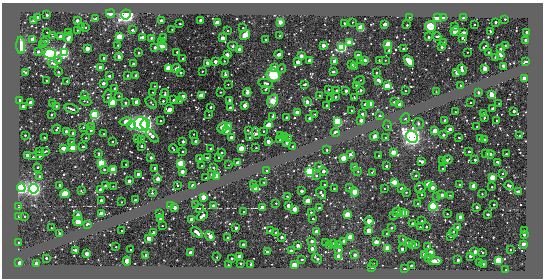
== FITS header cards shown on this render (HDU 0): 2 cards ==
NAXIS1  =                  541 / length of data axis 1
NAXIS2  =                  276 / length of data axis 2

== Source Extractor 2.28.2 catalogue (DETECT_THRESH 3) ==
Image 541 x 276 px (HDU 0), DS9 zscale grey, 1 PNG px = 1 image px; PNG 545 x 280 px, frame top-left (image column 1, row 276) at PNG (2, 3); each listed source drawn as its Kron ellipse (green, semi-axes under 4 px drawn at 4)
Background -78.2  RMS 180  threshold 552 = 3 sigma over >= 5 px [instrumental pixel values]
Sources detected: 541; of the 541, the 500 brightest by FLUX_AUTO listed and drawn (41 fainter detections omitted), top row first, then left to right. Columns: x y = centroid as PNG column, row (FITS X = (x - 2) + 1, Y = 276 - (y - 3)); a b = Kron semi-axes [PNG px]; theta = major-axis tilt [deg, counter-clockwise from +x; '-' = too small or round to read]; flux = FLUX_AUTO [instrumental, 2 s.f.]
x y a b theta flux
110 13 4 3 - 1.1e+05
126 14 5 5 - 8.3e+06
47 15 3 3 - 2.4e+04
409 17 3 2 - 1.8e+04
437 17 3 3 - 3.8e+06
444 17 3 3 - 2.3e+06
37 18 3 3 - 4.9e+05
464 18 4 3 - 2.5e+04
95 19 4 3 - 2.7e+04
505 19 3 2 - 1.6e+04
34 20 3 3 - 3.6e+05
201 20 3 3 - 2.0e+05
77 21 3 3 - 1.3e+05
161 21 3 3 - 3.8e+05
217 22 3 3 - 6.6e+05
280 22 3 3 - 7.9e+04
352 22 2 2 - 1.0e+04
496 22 3 3 - 3.4e+04
344 23 3 2 - 2.7e+04
180 24 2 2 - 1.1e+04
385 24 3 3 - 2.7e+05
407 25 3 2 - 2.1e+04
474 25 3 2 - 2.0e+04
82 26 3 2 - 1.4e+04
430 26 5 5 - 3.2e+05
85 27 3 3 - 1.4e+04
455 27 3 3 - 2.8e+05
243 28 3 3 - 1.4e+04
361 28 3 3 - 2.8e+06
172 29 2 2 - 1.3e+04
77 30 2 2 - 1.2e+04
132 30 3 3 - 4.3e+04
228 30 3 3 - 1.5e+04
455 31 4 4 - 1.2e+05
47 32 2 2 - 9.1e+03
69 32 3 3 - 6.0e+04
490 32 3 3 - 5.1e+04
527 32 3 3 - 5.0e+04
463 33 4 3 - 2.0e+05
245 35 5 4 - 1.2e+05
52 36 3 2 - 1.1e+04
60 36 3 3 - 1.1e+05
280 36 3 3 - 2.3e+04
437 36 4 3 - 2.8e+04
119 37 3 3 - 1.9e+06
143 37 3 3 - 2.2e+05
163 37 2 2 - 1.0e+04
429 37 3 3 - 6.4e+04
69 38 5 3 - 8.9e+04
151 38 3 2 - 1.5e+04
222 38 3 3 - 4.3e+05
462 38 3 2 - 1.2e+04
33 39 3 3 - 6.9e+05
265 40 3 3 - 3.1e+04
525 40 3 3 - 2.2e+04
45 41 3 3 - 3.0e+04
162 42 3 3 - 3.9e+04
349 42 3 3 - 7.2e+05
444 42 3 3 - 7.7e+04
42 44 3 3 - 2.3e+04
388 44 3 3 - 1.6e+06
21 45 8 4 -89 1.2e+05
118 45 3 3 - 1.8e+04
323 45 4 3 - 2.9e+05
162 46 4 3 - 9.4e+04
233 46 5 3 - 2.1e+04
505 46 2 2 - 1.3e+04
155 47 3 3 - 9.0e+04
341 47 4 4 - 4.4e+06
442 47 3 3 - 6.1e+04
484 47 5 2 - 2.2e+04
87 49 3 3 - 4.9e+05
240 49 4 3 - 5.5e+04
403 49 3 3 - 2.0e+04
500 49 3 3 - 7.0e+04
389 50 3 3 - 3.9e+04
38 52 3 3 - 9.9e+04
177 52 3 3 - 3.7e+04
467 52 2 2 - 8.9e+03
489 52 3 2 - 1.7e+04
64 53 3 3 - 8.3e+06
139 53 3 3 - 3.3e+04
50 54 6 5 - 6.7e+06
279 54 4 3 - 5.7e+04
227 55 3 3 - 3.1e+05
501 55 3 3 - 1.1e+05
301 56 3 3 - 2.7e+05
358 56 3 3 - 5.1e+05
119 57 4 3 - 3.2e+04
496 57 3 3 - 1.3e+05
103 58 3 3 - 4.5e+04
183 59 3 3 - 1.0e+05
365 60 3 3 - 1.1e+05
379 60 3 3 - 2.1e+04
385 60 2 2 - 8.8e+03
59 61 3 2 - 1.5e+04
215 61 3 3 - 1.7e+05
224 61 3 3 - 1.6e+04
310 61 3 3 - 6.2e+05
335 61 3 3 - 5.5e+05
360 61 3 2 - 2.1e+04
409 61 6 4 -55 3.8e+05
298 62 3 3 - 3.2e+05
525 62 4 3 - 7.1e+04
53 63 5 3 - 3.6e+04
207 63 4 3 - 7.9e+04
133 64 3 3 - 9.5e+04
351 64 3 3 - 1.0e+05
504 66 4 3 - 1.8e+05
100 67 3 3 - 1.9e+05
274 67 3 3 - 2.0e+05
354 67 3 3 - 4.4e+05
168 68 3 3 - 1.7e+06
176 68 4 3 - 3.2e+04
485 68 3 3 - 6.8e+05
281 69 5 4 - 1.6e+04
462 70 5 3 - 1.2e+05
202 71 3 2 - 1.2e+04
25 72 3 3 - 5.5e+04
58 72 3 3 - 1.6e+04
333 72 3 3 - 7.7e+04
457 72 4 3 - 4.0e+05
181 73 3 3 - 1.8e+04
377 73 3 2 - 1.8e+04
136 75 3 3 - 1.1e+05
225 75 4 3 - 1.1e+05
273 75 7 6 - 3.6e+05
109 76 3 3 - 4.1e+04
128 76 3 2 - 1.2e+04
525 79 3 3 - 9.7e+05
360 80 5 2 - 1.5e+04
378 80 4 3 - 1.7e+05
47 81 3 3 - 3.8e+04
67 81 3 2 - 1.8e+04
103 83 3 3 - 1.5e+05
266 83 7 4 -11 3.1e+04
228 84 3 2 - 1.1e+04
305 84 3 3 - 2.9e+04
356 85 3 3 - 2.6e+04
461 85 3 3 - 3.1e+04
154 86 2 2 - 1.1e+04
387 86 3 3 - 1.3e+06
114 88 3 3 - 2.4e+04
265 89 4 3 - 2.3e+04
329 89 2 2 - 9.6e+03
336 90 3 2 - 2.0e+04
361 90 3 3 - 3.6e+04
346 91 3 3 - 1.2e+05
405 91 3 2 - 1.6e+04
221 92 3 2 - 1.6e+04
247 92 4 3 - 4.9e+04
436 92 2 2 - 9.9e+03
153 93 4 2 - 1.4e+04
165 93 4 3 - 2.3e+04
479 93 3 3 - 7.2e+04
201 95 3 3 - 6.3e+05
320 95 3 2 - 1.5e+04
492 95 3 3 - 7.1e+05
84 96 3 3 - 3.2e+04
108 96 7 3 83 1.6e+04
119 96 3 3 - 1.4e+04
183 96 3 3 - 1.6e+05
335 97 3 3 - 3.2e+04
354 98 3 2 - 1.4e+04
331 99 2 2 - 1.0e+04
19 100 3 3 - 8.6e+04
173 100 3 2 - 3.3e+04
180 100 3 3 - 2.7e+04
230 100 3 3 - 2.8e+05
86 101 6 2 -15 1.7e+04
163 101 3 3 - 2.2e+04
273 101 6 5 - 1.7e+05
136 102 3 3 - 3.0e+05
307 102 4 3 - 6.9e+04
394 102 3 3 - 3.7e+04
470 102 3 2 - 1.2e+04
31 103 4 3 - 1.4e+05
52 103 3 3 - 2.0e+04
112 103 3 3 - 2.7e+06
125 103 3 3 - 2.7e+04
151 103 7 2 -42 9.6e+03
499 103 2 2 - 9.0e+03
365 104 3 3 - 2.2e+04
370 104 3 3 - 1.4e+06
399 104 3 3 - 2.2e+05
245 105 4 3 - 2.7e+05
326 105 3 3 - 2.9e+04
56 106 2 2 - 1.1e+04
23 107 3 3 - 3.3e+05
211 107 3 3 - 3.9e+04
230 108 3 3 - 1.1e+05
72 109 7 2 -17 3.2e+04
493 109 3 3 - 1.4e+05
169 110 4 3 - 4.5e+05
352 111 3 3 - 2.9e+04
514 111 3 3 - 7.3e+04
455 112 3 2 - 1.6e+04
297 113 3 3 - 9.4e+05
315 114 3 2 - 9.2e+03
362 114 3 3 - 7.6e+04
483 114 3 3 - 1.5e+05
51 115 3 3 - 2.6e+04
95 115 3 3 - 7.1e+06
209 115 3 2 - 1.0e+04
380 116 3 3 - 8.4e+04
273 117 3 3 - 2.1e+05
286 117 3 3 - 4.2e+04
405 118 5 4 - 2.1e+04
484 118 4 2 - 1.3e+04
310 119 3 3 - 3.0e+05
361 120 3 3 - 2.1e+05
444 120 4 3 - 1.8e+04
160 121 4 3 - 2.1e+04
497 121 3 2 - 1.7e+04
126 122 6 3 9 6.9e+05
338 122 3 3 - 7.5e+06
418 123 6 5 - 2.9e+04
141 124 7 6 - 1.7e+06
145 124 5 4 - 4.6e+06
131 125 4 3 - 1.8e+05
269 125 4 3 - 9.2e+05
228 126 3 3 - 6.1e+05
388 126 5 3 - 1.1e+04
83 127 3 2 - 1.2e+04
92 127 3 3 - 2.4e+04
222 127 6 3 42 7.7e+05
477 127 3 2 - 1.4e+04
56 129 5 3 - 2.5e+04
450 129 4 3 - 1.9e+05
91 130 3 3 - 1.3e+04
248 130 4 2 - 1.1e+04
66 131 3 3 - 1.0e+05
226 131 4 3 - 3.1e+05
263 131 2 2 - 1.1e+04
435 131 3 3 - 9.7e+05
335 132 4 3 - 9.3e+04
256 133 6 3 -85 8.3e+04
73 134 3 3 - 2.3e+04
104 134 3 2 - 1.2e+04
194 134 3 2 - 1.5e+04
25 135 3 2 - 1.5e+04
444 135 3 3 - 4.9e+04
152 136 8 3 -46 2.0e+05
281 136 3 3 - 1.0e+05
374 136 5 4 - 3.6e+04
519 136 3 3 - 2.4e+04
231 137 3 3 - 1.8e+05
250 137 3 3 - 3.6e+04
285 137 3 3 - 3.8e+04
412 137 6 5 - 8.9e+06
459 137 3 2 - 1.6e+04
44 138 3 3 - 2.2e+04
86 138 2 2 - 9.9e+03
289 138 3 2 - 1.4e+04
386 138 3 3 - 7.9e+04
137 139 4 2 - 2.1e+04
141 139 3 2 - 2.1e+04
480 139 3 3 - 3.9e+04
280 140 3 3 - 1.8e+04
484 140 3 3 - 2.3e+05
196 141 4 3 - 1.1e+05
71 142 3 2 - 1.9e+04
112 142 3 3 - 1.6e+04
183 142 3 3 - 4.8e+04
268 142 3 3 - 2.0e+05
287 143 3 3 - 2.8e+04
141 146 3 3 - 1.9e+04
293 146 3 3 - 4.8e+04
83 147 3 3 - 3.9e+04
63 148 4 3 - 1.7e+05
73 148 3 3 - 1.7e+06
211 148 3 2 - 2.0e+04
241 148 3 3 - 7.7e+05
256 148 3 3 - 1.8e+04
173 149 4 2 - 1.4e+04
327 150 3 2 - 2.6e+04
40 151 3 3 - 2.5e+04
46 151 3 2 - 1.5e+04
183 151 3 3 - 4.7e+04
393 152 3 3 - 7.1e+05
469 152 3 3 - 4.1e+04
99 153 3 2 - 1.2e+04
222 153 3 3 - 2.7e+04
350 154 4 3 - 2.7e+04
486 154 3 3 - 8.5e+04
490 154 4 3 - 1.3e+05
506 154 3 3 - 1.9e+04
27 155 3 3 - 2.5e+05
378 155 3 3 - 1.6e+04
40 156 3 2 - 1.4e+04
33 157 3 3 - 2.5e+04
219 157 3 3 - 2.5e+04
151 158 3 3 - 2.7e+04
208 158 3 3 - 6.2e+04
343 158 3 3 - 1.1e+06
200 159 3 3 - 1.4e+05
442 160 3 3 - 9.4e+03
447 160 5 3 - 5.5e+04
475 160 3 3 - 5.3e+04
422 162 3 3 - 1.2e+05
498 162 4 3 - 3.5e+04
102 163 3 3 - 5.4e+06
238 163 3 3 - 4.7e+05
126 164 2 2 - 1.1e+04
181 164 3 3 - 3.6e+06
228 165 3 3 - 9.6e+03
201 166 3 2 - 1.2e+04
319 166 4 3 - 1.0e+04
386 166 3 3 - 5.1e+04
38 167 3 2 - 2.7e+04
213 167 2 2 - 1.1e+04
354 167 3 3 - 2.6e+04
155 168 3 2 - 9.2e+03
104 169 3 3 - 2.1e+04
443 169 3 2 - 2.3e+04
113 170 3 3 - 1.1e+06
266 170 3 2 - 2.1e+04
323 171 3 3 - 1.4e+05
358 171 3 3 - 1.4e+04
182 172 4 3 - 2.4e+05
309 172 4 4 - 4.0e+06
372 172 3 2 - 9.1e+03
503 173 3 2 - 1.1e+04
138 174 3 3 - 1.5e+05
211 174 3 3 - 4.0e+04
415 175 3 3 - 2.5e+04
40 176 3 3 - 4.9e+04
316 176 3 3 - 2.1e+04
217 177 3 3 - 2.6e+06
492 177 3 3 - 1.1e+06
206 178 3 3 - 1.2e+04
158 179 3 3 - 4.0e+05
129 181 3 3 - 1.7e+05
264 182 2 2 - 1.1e+04
394 182 3 3 - 7.4e+05
253 184 3 3 - 2.8e+04
324 184 2 2 - 1.1e+04
460 184 3 2 - 1.2e+04
60 185 3 3 - 7.6e+04
178 185 3 2 - 1.7e+04
193 185 3 3 - 1.6e+05
429 185 3 3 - 1.5e+06
106 186 3 3 - 1.1e+05
113 186 2 2 - 9.3e+03
474 186 3 3 - 1.3e+06
509 186 4 3 - 7.2e+04
432 187 3 3 - 2.0e+05
492 187 3 2 - 3.0e+04
21 188 4 4 - 5.2e+06
349 188 3 3 - 1.5e+04
402 188 3 3 - 7.2e+04
420 188 5 5 - 2.2e+04
34 189 5 4 - 7.1e+06
256 189 4 3 - 6.3e+05
334 189 3 2 - 1.5e+04
384 189 2 2 - 9.2e+03
100 190 3 3 - 8.8e+04
81 191 3 2 - 1.1e+04
301 191 3 3 - 1.8e+05
518 191 3 3 - 3.3e+04
354 192 4 4 - 1.2e+05
406 192 2 2 - 1.0e+04
152 193 4 3 - 1.8e+04
321 193 6 3 -58 9.0e+04
65 194 5 3 - 2.0e+06
422 194 3 2 - 1.9e+04
482 194 3 2 - 9.2e+03
442 195 3 3 - 1.5e+05
450 195 4 2 - 1.2e+04
287 196 3 2 - 1.0e+04
203 197 3 3 - 5.8e+05
437 197 3 3 - 1.1e+04
101 200 3 3 - 1.2e+05
135 200 3 3 - 8.6e+04
308 201 3 3 - 1.4e+06
121 202 2 2 - 1.2e+04
276 203 3 2 - 1.3e+04
417 204 3 2 - 1.4e+04
494 204 3 2 - 9.1e+03
171 205 3 3 - 3.5e+05
196 205 4 3 - 9.5e+03
213 206 3 3 - 2.9e+05
288 206 4 3 - 1.7e+05
18 207 2 2 - 9.9e+03
175 207 4 3 - 5.2e+04
433 207 4 4 - 4.2e+06
477 207 3 3 - 6.0e+04
199 208 4 3 - 1.3e+04
262 208 3 3 - 3.4e+05
319 208 3 2 - 3.0e+04
295 209 3 3 - 6.9e+05
244 212 3 3 - 2.4e+04
311 212 3 3 - 1.7e+04
397 212 4 3 - 5.5e+04
159 213 2 2 - 9.9e+03
402 213 3 3 - 1.3e+06
405 213 3 3 - 7.7e+05
101 214 3 3 - 4.0e+05
347 214 3 3 - 1.0e+06
447 214 3 3 - 1.2e+04
488 214 3 3 - 2.8e+04
77 215 4 3 - 8.6e+04
18 216 3 2 - 8.8e+03
25 216 3 2 - 1.4e+04
202 216 6 3 41 1.7e+05
394 216 2 2 - 9.2e+03
461 217 3 3 - 6.0e+05
161 219 3 3 - 2.1e+05
192 219 3 3 - 5.3e+05
313 219 3 2 - 2.9e+04
369 221 4 4 - 3.3e+05
422 221 3 3 - 1.7e+04
78 222 5 3 - 1.3e+06
87 224 3 3 - 2.1e+05
413 224 3 3 - 2.4e+05
162 226 2 2 - 1.3e+04
420 227 3 3 - 1.3e+04
426 227 3 2 - 2.5e+04
458 227 3 3 - 3.3e+05
51 228 2 2 - 9.8e+03
236 228 3 3 - 1.2e+05
391 228 3 3 - 4.1e+04
270 230 3 3 - 8.6e+04
368 230 3 3 - 6.5e+05
122 231 3 2 - 1.7e+04
525 231 3 2 - 1.6e+04
197 232 6 3 -40 8.4e+04
317 232 3 3 - 5.8e+05
453 232 4 2 - 1.1e+04
153 233 3 3 - 1.1e+05
276 233 3 3 - 5.0e+04
387 233 3 3 - 2.4e+04
60 234 3 3 - 2.3e+04
524 234 3 3 - 7.4e+04
210 236 5 3 - 3.4e+05
450 236 4 3 - 4.1e+04
282 237 3 3 - 8.3e+04
350 237 3 3 - 7.0e+05
227 238 3 3 - 3.4e+04
149 239 3 3 - 5.2e+05
403 239 2 2 - 1.1e+04
312 241 3 3 - 1.2e+05
344 241 3 3 - 1.1e+05
376 242 3 3 - 6.2e+05
19 243 3 3 - 5.8e+04
326 243 3 3 - 1.2e+04
333 243 3 3 - 2.2e+04
408 243 3 3 - 7.3e+04
415 244 3 3 - 5.5e+04
523 244 4 3 - 2.6e+05
243 245 3 3 - 1.6e+05
298 245 4 3 - 1.3e+05
338 245 3 3 - 5.1e+04
330 246 3 3 - 2.2e+05
413 246 3 3 - 6.1e+04
428 246 3 3 - 2.8e+04
116 247 2 2 - 9.8e+03
388 248 3 3 - 1.3e+06
312 249 3 3 - 1.8e+05
402 249 3 3 - 1.2e+05
76 250 3 3 - 1.5e+05
131 250 3 2 - 1.9e+04
339 250 3 3 - 8.8e+04
510 250 3 2 - 1.4e+04
291 251 3 3 - 5.8e+04
191 252 3 3 - 3.0e+05
267 252 4 3 - 9.7e+04
431 252 3 3 - 3.6e+05
475 252 3 3 - 2.7e+05
482 253 3 2 - 1.4e+04
87 254 3 3 - 3.0e+05
146 255 3 3 - 5.7e+04
355 255 3 3 - 1.7e+05
424 255 3 3 - 2.0e+05
240 256 4 4 - 8.8e+04
470 256 3 3 - 2.4e+04
217 257 3 2 - 1.3e+04
339 257 3 3 - 1.2e+06
428 257 3 3 - 2.5e+04
46 258 3 2 - 3.5e+04
232 258 3 3 - 4.5e+04
317 259 5 3 - 5.6e+04
302 260 3 3 - 2.2e+04
458 260 3 3 - 6.4e+04
499 260 3 3 - 3.6e+06
127 261 4 4 - 1.5e+05
434 261 7 3 1 5.3e+05
479 262 3 2 - 2.5e+04
18 263 3 3 - 4.2e+05
37 263 3 3 - 8.2e+05
241 263 3 3 - 4.0e+04
251 264 3 3 - 5.1e+04
373 264 4 3 - 1.9e+04
483 264 3 3 - 3.6e+04
228 265 3 2 - 1.0e+04
294 265 3 3 - 9.9e+05
412 266 3 3 - 3.0e+04
372 268 3 3 - 1.3e+05
404 269 3 3 - 7.0e+04
506 270 3 2 - 1.1e+04
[41 fainter detections neither listed nor drawn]